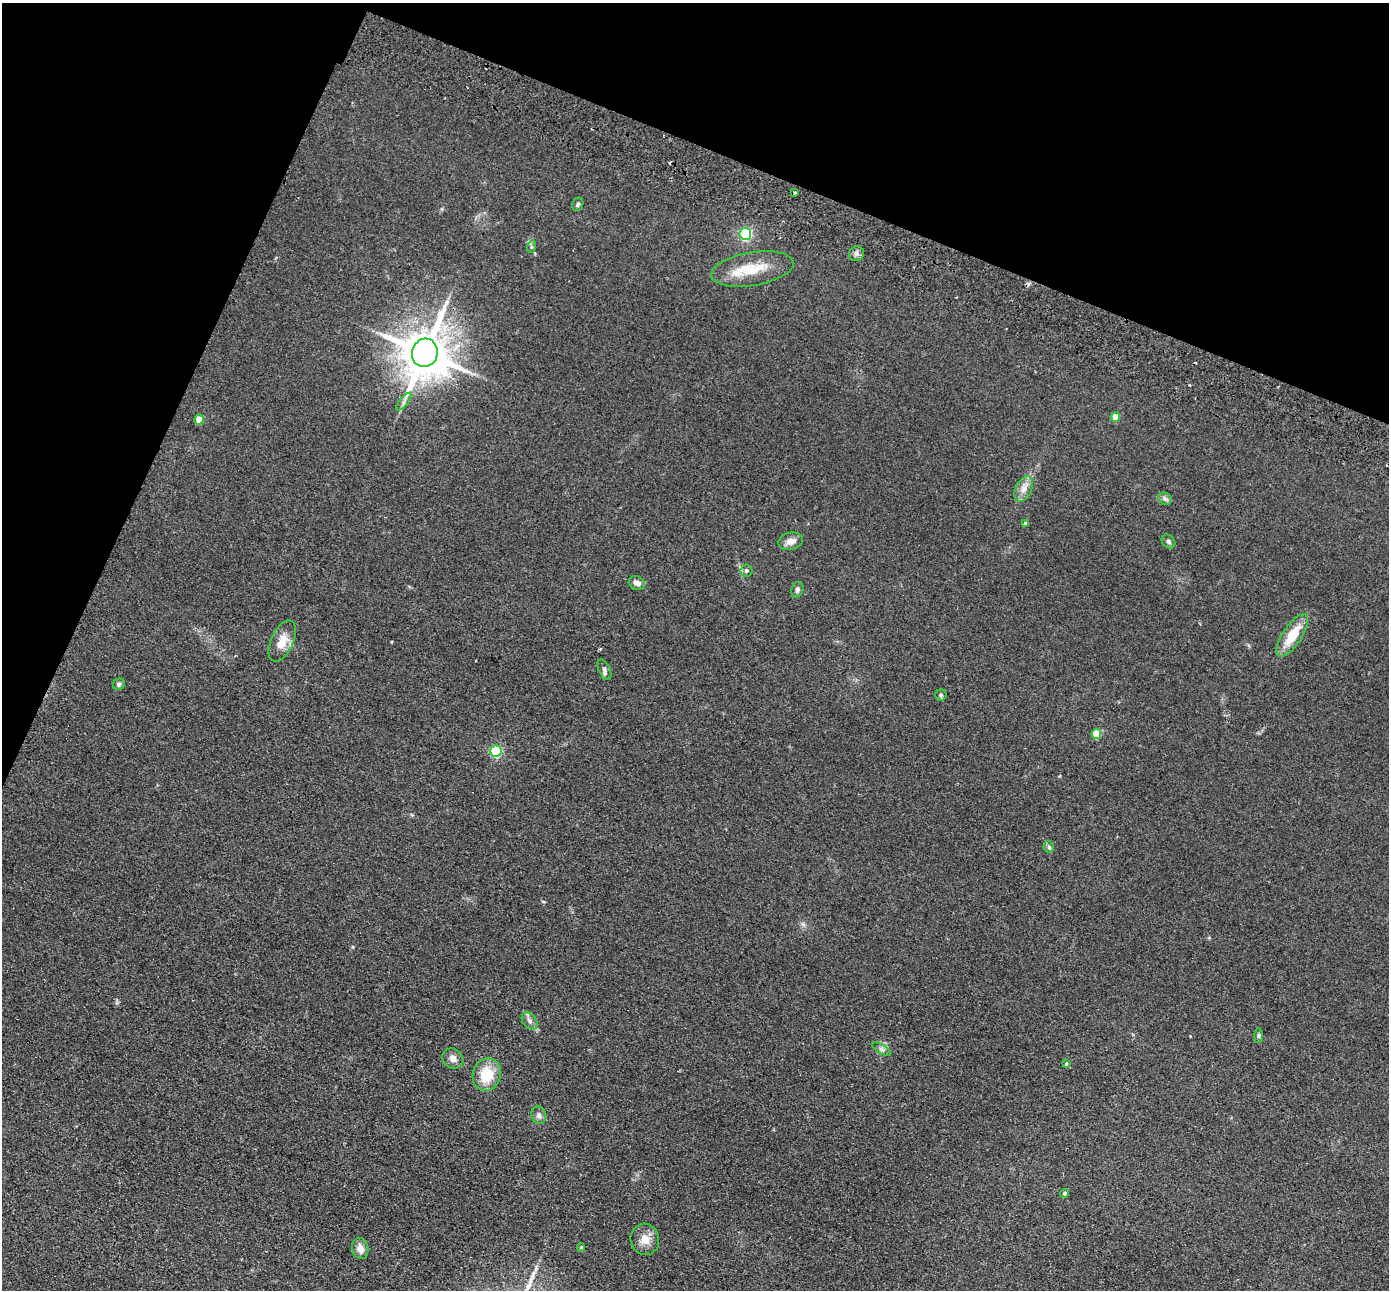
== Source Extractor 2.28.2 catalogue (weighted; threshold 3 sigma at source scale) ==
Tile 2 of 4 x 4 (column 2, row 1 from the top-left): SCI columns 1415-2801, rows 4191-5478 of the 5603 x 5672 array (HDU 1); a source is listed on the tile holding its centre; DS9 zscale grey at full resolution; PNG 1391 x 1292 px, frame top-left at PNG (2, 3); each listed source drawn as its Kron ellipse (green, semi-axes under 4 px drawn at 4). Shown black and unused: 20% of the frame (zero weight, under 2 of 3 exposures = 3% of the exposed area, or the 3 px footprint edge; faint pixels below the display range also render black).
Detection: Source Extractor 2.28.2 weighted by HDU 2 'WHT'; one run over the whole footprint, this tile lists its part. Background 0.0692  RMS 0.0096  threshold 0.0433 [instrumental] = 3 sigma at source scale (4.5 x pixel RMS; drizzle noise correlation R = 1.50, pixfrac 1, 0.05/0.05 arcsec/px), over >= 5 px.
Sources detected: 41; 3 cosmic-ray / hot-pixel residue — neither listed nor drawn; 1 inside a brighter listed object's ellipse — not listed separately; the other 37 listed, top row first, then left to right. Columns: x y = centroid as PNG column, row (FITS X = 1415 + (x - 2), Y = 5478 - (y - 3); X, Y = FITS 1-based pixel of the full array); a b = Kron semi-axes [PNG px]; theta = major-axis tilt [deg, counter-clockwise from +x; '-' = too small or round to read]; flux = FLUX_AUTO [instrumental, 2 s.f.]
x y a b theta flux
795 192 3 3 - 4.1
578 204 7 5 66 2.2
745 234 6 6 - 140
531 247 6 4 72 1.4
856 254 8 7 - 3.5
752 269 42 16 9 30
425 353 14 13 - 4400
404 402 11 3 50 2.4
1116 417 5 4 - 11
199 420 5 4 - 14
1024 489 13 8 64 7.3
1165 499 7 5 -41 2.3
1025 523 4 4 - 2.3
790 541 12 8 16 6.8
1168 541 7 6 - 2.4
746 570 6 6 - 2.8
637 583 8 6 -26 5.8
797 590 8 6 66 2.8
1292 635 24 9 57 25
282 641 22 11 65 15
604 670 11 5 -66 3
119 684 6 5 - 2.4
941 695 5 5 - 1.6
1096 734 5 5 - 27
496 751 6 5 - 110
1049 847 6 5 - 1.7
530 1021 9 6 -51 3.7
1258 1036 7 3 89 1.5
881 1049 10 4 -32 2.7
453 1059 11 9 -38 5.9
1066 1064 4 3 - 2
487 1074 16 14 72 29
539 1115 9 7 -73 3.5
1065 1193 4 4 - 1.9
645 1239 16 14 -75 11
581 1247 4 4 - 0.98
360 1248 11 8 -75 7.6
Overlapping masked pixels (flux is a lower limit): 1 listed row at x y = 425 353